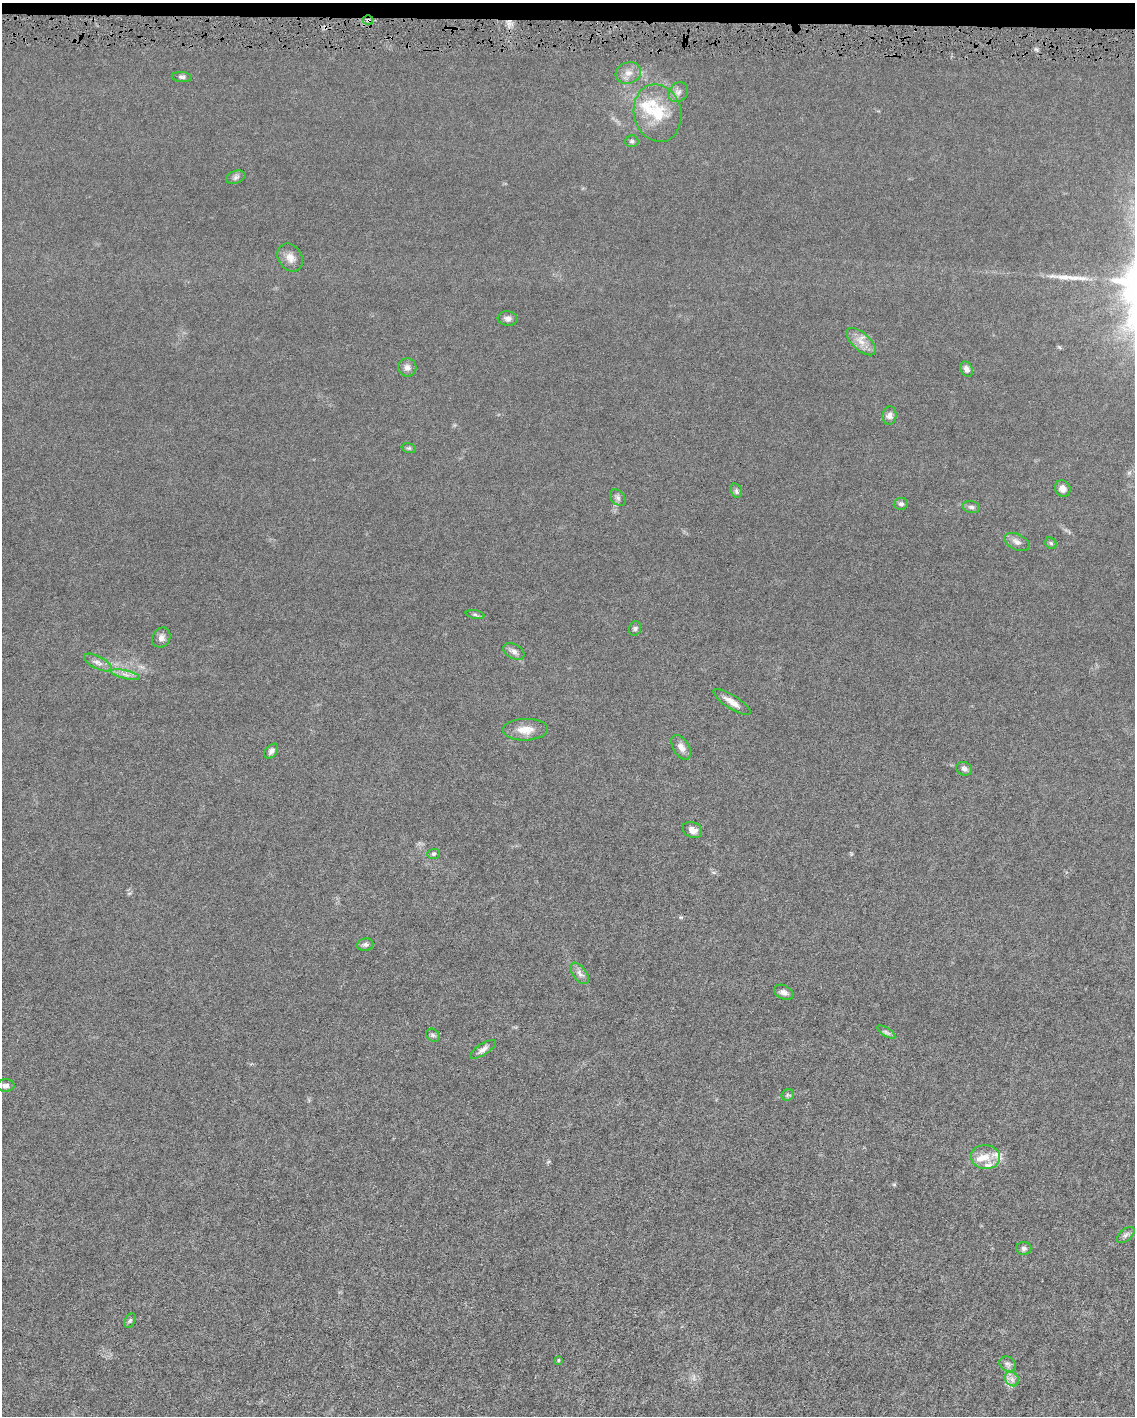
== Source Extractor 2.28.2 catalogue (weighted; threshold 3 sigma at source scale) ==
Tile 2 of 4 x 3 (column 2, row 1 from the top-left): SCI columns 1135-2267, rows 2935-4348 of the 4532 x 4563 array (HDU 1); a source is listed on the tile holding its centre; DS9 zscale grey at full resolution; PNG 1137 x 1418 px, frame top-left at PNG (2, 3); each listed source drawn as its Kron ellipse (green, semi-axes under 4 px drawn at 4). Shown black and unused: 1% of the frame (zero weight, under 4 of 8 exposures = <1% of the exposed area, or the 3 px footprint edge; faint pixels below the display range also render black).
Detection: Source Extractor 2.28.2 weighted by HDU 2 'WHT'; one run over the whole footprint, this tile lists its part. Background 0.0155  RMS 0.0022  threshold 0.00912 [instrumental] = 3 sigma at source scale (4.09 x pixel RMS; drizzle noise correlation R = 1.36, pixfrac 0.8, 0.05/0.05 arcsec/px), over >= 5 px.
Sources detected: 55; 1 long thin detection or spike segment (spike, bleed or trail) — neither listed nor drawn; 5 inside a brighter listed object's ellipse — not listed separately; the other 49 listed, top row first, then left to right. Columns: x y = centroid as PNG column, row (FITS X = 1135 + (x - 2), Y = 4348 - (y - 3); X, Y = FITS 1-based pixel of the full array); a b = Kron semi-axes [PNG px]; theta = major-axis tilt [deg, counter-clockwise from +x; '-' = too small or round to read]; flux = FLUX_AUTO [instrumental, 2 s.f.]
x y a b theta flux
368 20 5 5 - 0.4
628 73 13 10 18 1.6
182 77 10 5 -4 0.5
678 92 11 9 44 0.96
658 113 29 23 -76 7.6
632 141 6 6 - 0.38
236 177 10 6 20 0.58
290 258 15 11 -57 1.6
508 319 10 7 -5 0.77
861 342 18 8 -42 2
407 367 9 9 - 0.92
967 369 8 5 -63 1
890 416 9 7 83 0.96
409 448 7 4 -14 0.32
1063 489 8 7 - 1.2
736 491 7 5 -71 0.49
618 498 9 6 -51 0.57
901 504 7 6 - 0.5
971 507 8 6 -13 0.56
1017 542 13 7 -25 1
1051 543 6 5 - 0.33
475 614 9 4 -11 0.39
635 628 7 5 74 0.42
161 638 10 8 59 0.96
514 651 11 7 -28 0.89
98 662 15 6 -27 1.1
125 674 14 3 -13 0.81
732 702 22 6 -33 1.7
525 730 22 11 1 2.8
681 747 13 8 -58 1.3
271 751 8 5 49 0.64
964 769 8 6 -23 0.68
692 830 10 7 -24 1.2
433 854 6 5 - 0.33
365 945 8 6 8 0.54
580 973 12 6 -53 0.93
784 992 10 7 -26 0.86
886 1032 10 4 -33 0.47
433 1035 7 6 - 0.43
483 1049 15 5 32 0.86
5 1085 9 6 2 0.69
788 1095 6 5 - 0.34
985 1157 15 12 -4 2.5
1126 1235 10 6 40 0.63
1024 1248 7 6 - 0.51
130 1320 8 5 63 0.39
558 1360 3 3 - 0.28
1008 1364 9 7 -33 0.66
1012 1379 8 6 -46 0.81
Overlapping masked pixels (flux is a lower limit): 1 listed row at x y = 368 20